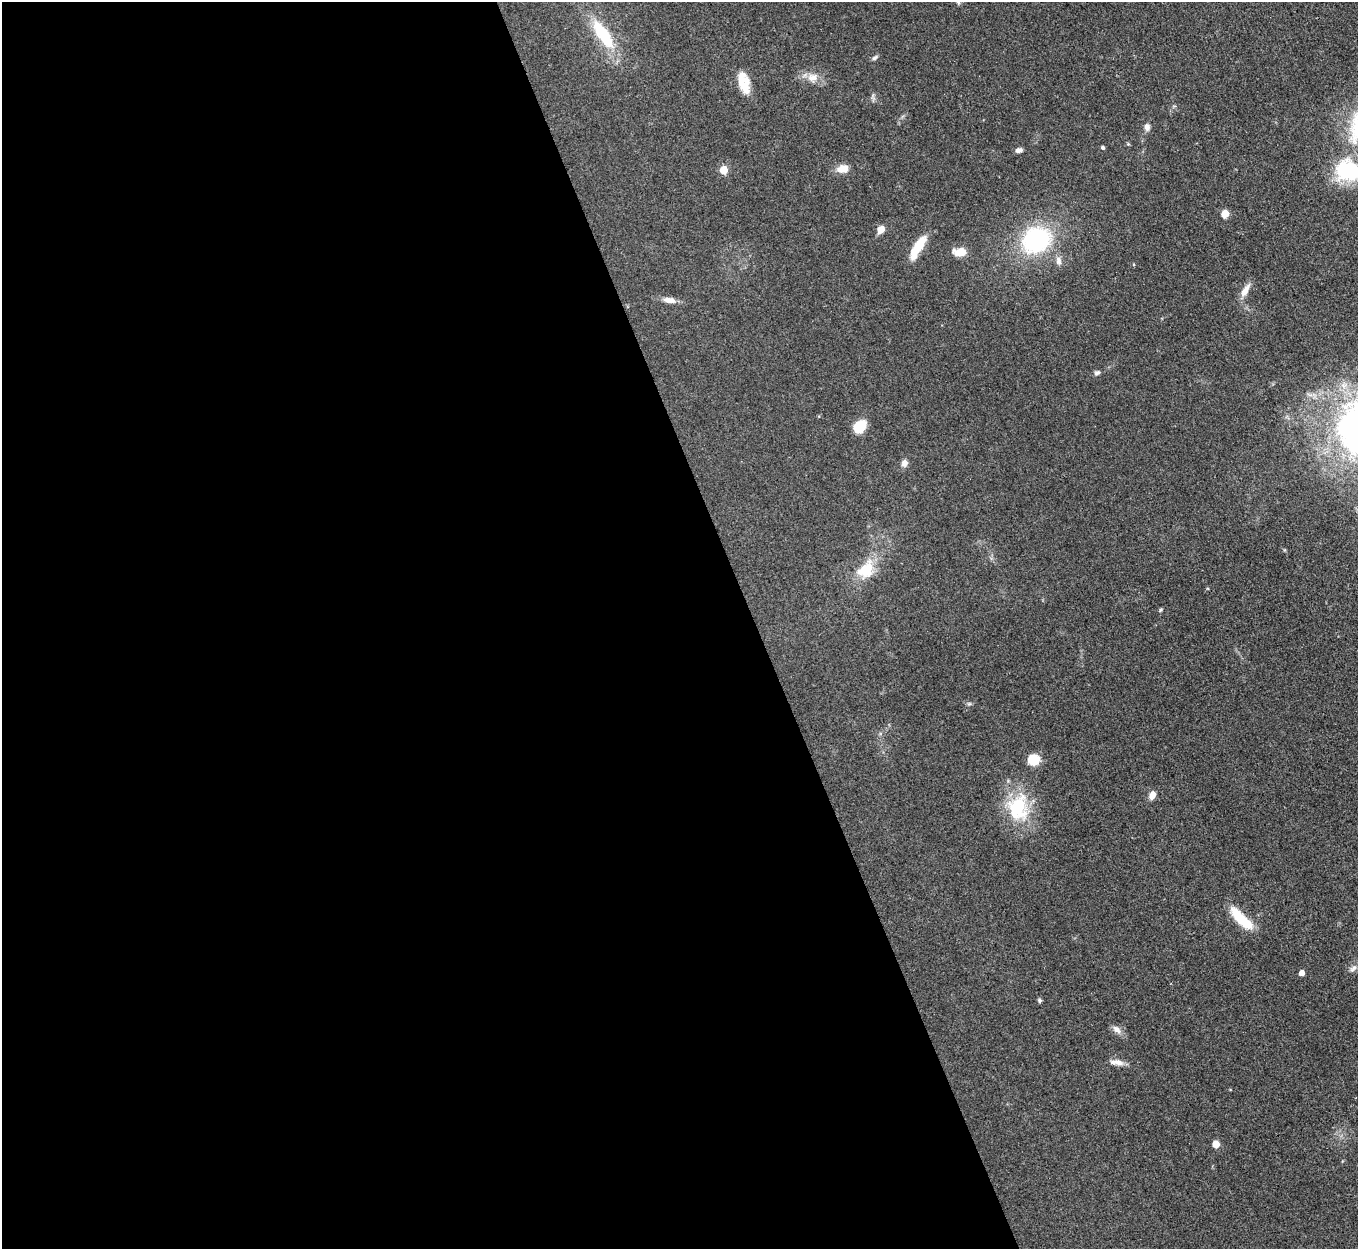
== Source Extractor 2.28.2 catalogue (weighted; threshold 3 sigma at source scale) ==
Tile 9 of 4 x 4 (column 1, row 3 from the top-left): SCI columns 3-1358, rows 1523-2769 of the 5427 x 5413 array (HDU 1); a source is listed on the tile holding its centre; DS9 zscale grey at full resolution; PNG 1360 x 1251 px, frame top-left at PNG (2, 2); no overlay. Shown black and unused: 56% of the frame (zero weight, under 3 of 4 exposures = <1% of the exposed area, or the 3 px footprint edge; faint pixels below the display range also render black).
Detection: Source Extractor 2.28.2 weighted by HDU 2 'WHT'; one run over the whole footprint, this tile lists its part. Background 0.0823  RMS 0.0061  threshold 0.0273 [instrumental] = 3 sigma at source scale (4.5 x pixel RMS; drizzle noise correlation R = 1.50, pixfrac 1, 0.05/0.05 arcsec/px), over >= 5 px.
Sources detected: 37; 1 inside a brighter object's white glare — not listed; the other 36 listed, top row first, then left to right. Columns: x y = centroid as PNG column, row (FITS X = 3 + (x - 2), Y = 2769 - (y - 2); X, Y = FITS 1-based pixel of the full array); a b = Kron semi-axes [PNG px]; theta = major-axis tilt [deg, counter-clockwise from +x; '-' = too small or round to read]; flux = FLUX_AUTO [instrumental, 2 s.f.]
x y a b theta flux
958 2 6 4 -44 0.88
603 34 38 13 -55 33
875 57 9 5 33 1.4
812 77 16 12 12 7
744 82 25 11 -75 13
1147 127 10 7 -89 2.7
1128 144 5 5 - 0.69
1103 147 4 4 - 1.2
1019 150 7 5 11 2.4
843 168 14 9 14 6.8
724 170 5 5 - 18
1348 170 31 26 -14 43
1225 214 5 5 - 13
881 229 9 7 49 5.3
1036 240 26 22 31 79
919 246 22 9 55 16
960 252 16 9 -3 7.6
1058 261 12 8 -83 3.3
1245 290 20 8 59 5.4
669 300 17 7 -9 4.6
1097 373 8 6 29 1.5
860 426 13 9 46 16
904 463 9 8 - 2.9
866 570 28 20 50 19
1160 610 6 4 38 0.78
969 704 7 4 0 0.99
1033 760 11 10 - 13
1152 795 9 6 64 4.2
1018 807 38 28 87 38
1241 919 32 10 -45 20
1353 968 12 7 44 3
1301 973 5 4 - 5
1039 1000 6 5 - 1.1
1117 1029 15 9 -40 3.5
1119 1062 15 8 -21 4.6
1216 1144 5 5 - 9.2
Isophote crosses this tile's border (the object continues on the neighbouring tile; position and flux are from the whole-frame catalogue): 2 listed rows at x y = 958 2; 1348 170